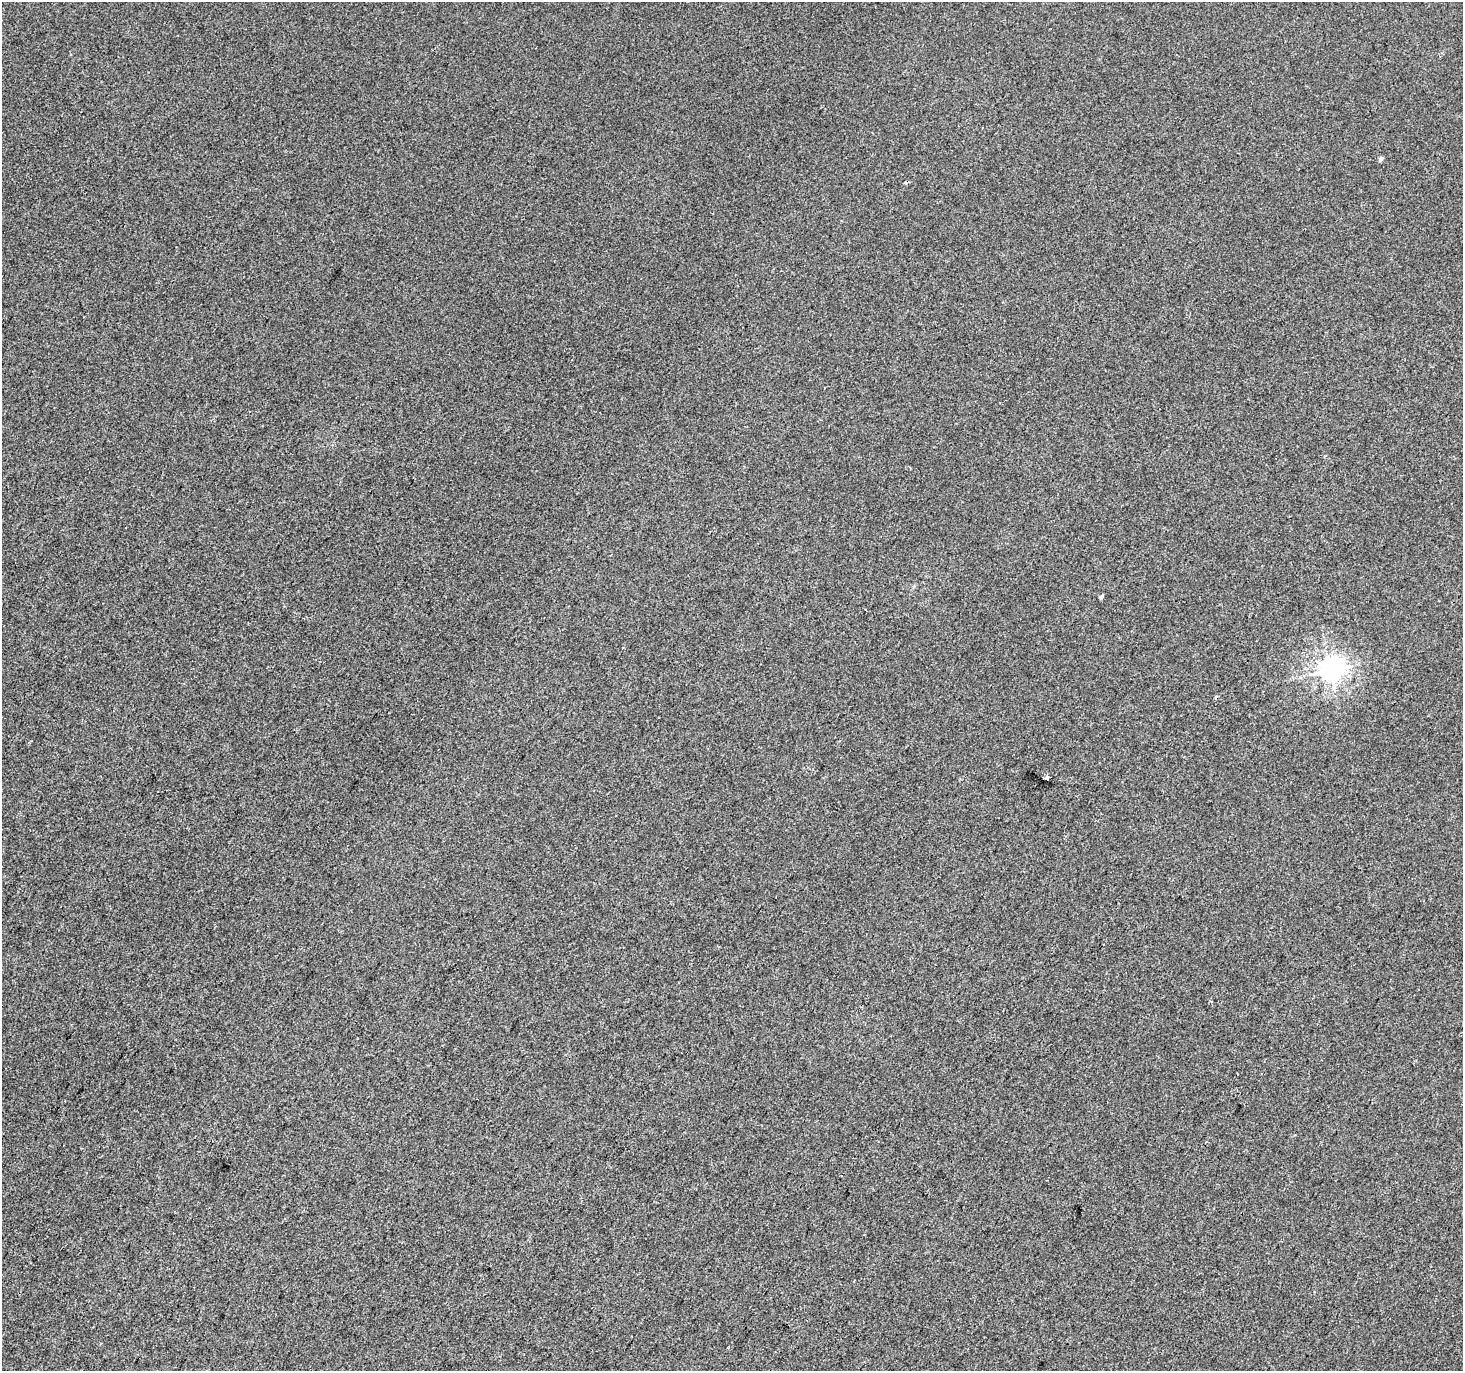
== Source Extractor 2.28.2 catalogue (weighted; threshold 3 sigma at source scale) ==
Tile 7 of 4 x 4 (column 3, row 2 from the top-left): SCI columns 2930-4390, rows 2999-4367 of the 5852 x 5929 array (HDU 1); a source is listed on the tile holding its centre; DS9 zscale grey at full resolution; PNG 1465 x 1373 px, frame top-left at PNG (2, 2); no overlay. Shown black and unused: <1% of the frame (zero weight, under 2 of 3 exposures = <1% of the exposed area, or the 3 px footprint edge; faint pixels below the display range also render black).
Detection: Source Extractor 2.28.2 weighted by HDU 2 'WHT'; one run over the whole footprint, this tile lists its part. Background 8.37e-04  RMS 0.0056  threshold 0.0254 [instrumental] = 3 sigma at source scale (4.5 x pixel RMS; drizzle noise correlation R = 1.50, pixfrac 1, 0.0396/0.0396 arcsec/px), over >= 5 px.
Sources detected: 5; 1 cosmic-ray / hot-pixel residue — not listed; the other 4 listed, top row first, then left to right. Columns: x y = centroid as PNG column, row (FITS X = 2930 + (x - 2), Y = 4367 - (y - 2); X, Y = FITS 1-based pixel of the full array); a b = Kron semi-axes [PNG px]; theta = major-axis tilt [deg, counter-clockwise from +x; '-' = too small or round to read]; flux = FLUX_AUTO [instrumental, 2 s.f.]
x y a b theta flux
1381 159 4 4 - 2
1101 597 4 3 - 1.5
1330 670 8 7 - 410
1047 778 4 3 - 10